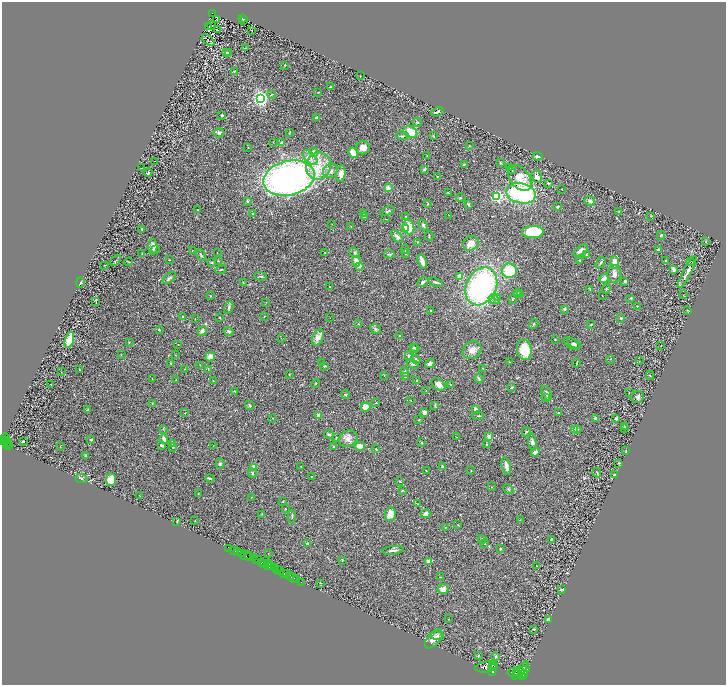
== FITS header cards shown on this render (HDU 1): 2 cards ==
NAXIS1  =                 1448
NAXIS2  =                 1366

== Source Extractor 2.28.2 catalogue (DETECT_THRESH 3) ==
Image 1448 x 1366 px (HDU 1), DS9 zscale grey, zoomed out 1/2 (1 PNG px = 2 x 2 image px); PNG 728 x 687 px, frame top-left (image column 1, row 1366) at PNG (2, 2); each listed source drawn as its Kron ellipse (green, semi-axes under 4 px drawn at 4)
Background 0.421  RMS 0.028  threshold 0.0854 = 3 sigma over >= 5 px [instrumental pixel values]
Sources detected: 390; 32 cannot appear on this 1/2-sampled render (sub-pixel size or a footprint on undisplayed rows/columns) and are neither listed nor drawn; the other 358 listed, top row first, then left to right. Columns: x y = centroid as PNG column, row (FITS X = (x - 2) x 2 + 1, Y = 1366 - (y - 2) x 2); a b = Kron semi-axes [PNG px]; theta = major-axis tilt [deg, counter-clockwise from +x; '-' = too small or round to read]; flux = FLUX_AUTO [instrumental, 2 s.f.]
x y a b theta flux
212 13 3 3 - 53
242 18 4 2 - 63
217 20 2 1 - 4.5
243 20 3 1 - 3.7
211 25 2 1 - 1.8
208 27 2 1 - 2.2
217 30 2 1 - 64
252 31 2 1 - 3.1
208 40 7 2 -37 3.7
245 48 2 1 - 1.9
226 52 3 2 - 3.9
229 53 3 2 - 6.7
285 65 2 2 - 3.5
234 71 4 3 - 5.9
360 76 2 2 - 2.2
330 87 3 2 - 4.8
318 92 3 2 - 2.4
271 94 4 2 - 4.4
261 98 3 3 - 2800
437 112 6 3 21 13
222 115 4 3 - 5.1
316 117 3 2 - 9.6
417 122 5 3 - 6.2
290 132 3 2 - 3.1
410 132 7 5 -30 100
219 133 5 4 - 14
402 136 6 3 -6 9.4
434 136 3 2 - 2.7
273 142 2 2 - 1.6
282 143 3 2 - 36
469 146 3 2 - 2.7
248 148 2 2 - 1.3
363 148 7 6 - 40
314 152 5 4 - 22
353 153 5 3 - 71
427 156 2 2 - 2.7
537 156 5 3 - 15
310 158 9 5 -46 26
155 161 2 1 - 1.4
500 163 3 3 - 5.5
464 164 3 2 - 5.3
318 166 13 12 - 120
509 167 4 3 - 5.1
142 168 2 1 - 1.5
424 169 4 3 - 7.7
511 169 3 3 - 7.1
330 171 8 6 40 24
148 173 4 3 - 9
341 174 8 4 83 36
437 176 3 1 - 1.7
537 177 6 5 - 36
289 178 26 17 14 2400
520 178 15 9 -52 120
549 183 4 3 - 4.6
388 188 4 4 - 27
562 189 2 1 - 1.6
448 193 3 3 - 3.2
521 193 15 10 -11 710
497 196 3 3 - 770
460 198 5 2 - 4.6
247 201 3 3 - 7.6
590 201 5 4 - 19
428 204 3 2 - 3.1
468 204 3 2 - 11
558 207 3 3 - 5.9
198 210 2 2 - 3.9
387 211 7 3 24 9.3
619 211 3 2 - 3.2
364 213 3 2 - 4
252 214 3 3 - 5.8
449 215 2 1 - 1.6
406 216 2 2 - 3.2
650 216 2 2 - 2.6
364 217 3 2 - 6.6
385 219 3 2 - 1.8
332 224 2 1 - 1.3
423 225 6 4 -59 10
351 226 2 1 - 1.6
409 227 7 5 -76 99
405 228 3 2 - 220
142 229 2 2 - 4.5
533 232 11 6 3 270
661 235 4 3 - 7.3
429 236 5 2 - 4
397 237 8 4 -48 17
417 242 3 2 - 2.8
706 242 3 2 - 2.4
471 243 8 7 - 42
153 247 8 4 90 40
155 249 3 3 - 5.4
405 249 4 2 - 4.1
658 250 4 3 - 9.9
192 251 3 2 - 3
581 251 8 4 35 26
217 252 2 1 - 1.2
325 253 3 2 - 2.7
354 253 6 3 -43 8.9
142 254 3 3 - 3.6
389 254 5 3 - 6.9
406 254 2 2 - 3.5
201 255 6 3 -66 6.5
586 255 3 2 - 2.2
116 260 7 2 47 5.6
169 260 2 1 - 3.3
580 260 2 2 - 4.6
218 261 3 2 - 4
356 261 5 4 - 39
422 261 7 3 -70 53
666 261 2 2 - 4.3
129 262 4 2 - 3.3
212 262 4 3 - 4.6
601 262 6 3 58 9.1
615 262 6 4 -85 51
690 262 2 1 - 39
105 265 2 2 - 2.9
359 266 4 3 - 16
221 269 5 2 - 4.3
673 269 4 3 - 19
509 271 7 7 - 170
687 272 18 3 62 33
614 274 8 7 - 29
261 276 6 2 -6 6.9
460 277 4 3 - 51
169 278 8 3 40 13
604 279 5 3 - 41
625 281 3 3 - 9.4
80 282 5 3 - 8.8
243 282 2 1 - 3.1
423 282 6 4 31 13
436 282 7 3 -17 14
481 286 20 15 63 1100
330 287 2 2 - 3.9
606 289 5 3 - 4.8
590 290 4 2 - 3.8
517 293 4 2 - 2.9
520 294 2 2 - 5.7
683 295 2 1 - 1.6
211 296 2 2 - 4.9
602 296 2 1 - 1.4
498 298 4 3 - 7.9
631 298 3 3 - 4.5
494 299 6 4 -33 14
512 299 4 2 - 3.5
96 302 4 2 - 4.1
266 302 3 2 - 2.8
637 306 2 2 - 3.8
229 307 6 4 70 10
564 309 4 3 - 7.6
688 310 3 1 - 3.4
431 311 2 2 - 5.8
264 316 2 2 - 2.7
182 317 2 2 - 8.2
220 317 2 2 - 3.3
330 318 2 1 - 1.4
621 318 3 3 - 5
195 319 2 2 - 2.2
358 324 3 2 - 3.3
534 324 5 2 - 4
591 324 2 2 - 4
375 329 6 4 -42 10
159 330 3 2 - 3.6
202 331 5 4 - 17
229 331 5 4 - 11
400 335 2 2 - 2.6
281 338 3 2 - 1.9
318 338 8 5 67 31
555 339 2 2 - 3.6
69 340 8 4 73 110
129 342 3 2 - 3.8
572 344 9 5 -31 12
574 344 7 3 -30 9
178 345 2 2 - 2.3
661 346 2 1 - 2.1
413 347 3 3 - 9
415 349 3 3 - 5.1
472 350 10 8 38 44
524 350 10 7 -80 130
121 354 2 2 - 2.7
175 355 3 2 - 2
408 356 3 3 - 11
210 357 5 4 - 37
610 359 2 2 - 2.2
416 360 5 3 - 6.8
639 361 2 1 - 1.6
322 362 3 2 - 1.7
510 362 3 2 - 2.1
171 363 3 2 - 6.9
577 363 4 2 - 4.3
413 364 6 4 -23 11
430 364 5 3 - 16
200 365 2 1 - 1.5
324 366 3 3 - 3.7
482 368 2 1 - 1.4
79 369 3 2 - 2.6
184 369 2 2 - 1.7
208 369 4 2 - 2.9
61 372 2 2 - 2.8
405 372 4 4 - 13
289 374 3 3 - 3.1
384 375 2 2 - 2.1
650 375 4 2 - 3.3
405 376 3 3 - 10
152 378 2 2 - 1.7
176 379 3 2 - 2.7
479 379 5 3 - 9
213 381 3 2 - 2.3
417 381 2 2 - 8.7
51 384 2 1 - 2.9
315 384 5 3 - 4.3
450 384 3 2 - 2.4
439 385 8 5 -35 34
511 388 3 2 - 4.6
426 390 3 2 - 1.7
235 391 4 2 - 3
629 392 2 1 - 2.5
547 393 7 3 -65 14
345 395 4 4 - 6
637 397 6 6 - 16
545 398 3 2 - 4
410 400 2 1 - 1.5
152 403 3 1 - 1.7
376 403 3 2 - 3.6
250 405 5 2 - 6.3
435 405 3 2 - 3.6
366 407 5 4 - 44
88 410 3 3 - 4.5
475 410 3 3 - 18
425 412 4 4 - 20
185 413 3 2 - 1.8
558 413 2 2 - 3.8
318 415 2 2 - 46
478 416 6 2 1 4.6
273 418 2 2 - 1.9
595 418 3 3 - 19
616 419 3 3 - 7.9
419 420 2 2 - 4.8
625 426 3 3 - 11
625 428 3 2 - 6
163 429 4 3 - 5.2
574 429 4 3 - 49
578 429 2 2 - 3.7
526 432 5 2 - 6.3
329 434 5 3 - 9.6
456 437 2 1 - 1.5
489 437 4 3 - 22
337 438 3 3 - 8.1
6 439 5 3 - 440
91 439 3 2 - 9.3
164 439 5 2 - 28
348 439 9 7 23 38
6 440 2 1 - 270
23 441 2 1 - 53
3 442 3 2 - 700
6 442 3 1 - 120
532 442 8 4 -83 14
173 443 3 3 - 9.2
422 443 3 2 - 5.2
6 444 2 2 - 260
486 444 4 3 - 4.3
9 445 3 2 - 200
162 445 4 3 - 9.6
213 446 3 2 - 1.8
334 446 4 3 - 6.7
360 446 5 3 - 62
60 447 4 1 - 1.6
173 447 3 2 - 2.6
376 449 2 2 - 5.6
626 451 3 2 - 4.5
535 452 4 3 - 23
86 455 2 2 - 7.6
618 463 3 2 - 3.2
220 464 5 4 - 9.1
301 466 2 1 - 2.6
442 466 2 2 - 12
506 466 9 3 -76 39
253 467 2 2 - 160
426 470 2 2 - 1.8
471 471 2 1 - 2
252 473 4 3 - 7.7
597 473 5 2 - 4.7
614 475 2 2 - 14
311 476 2 2 - 1.7
210 478 4 2 - 12
81 479 6 4 -21 8.2
111 480 6 5 - 63
400 482 4 2 - 3.9
491 487 2 2 - 2.2
508 489 5 3 - 6.4
402 490 3 2 - 2.9
198 494 2 1 - 1.7
139 496 3 1 - 1.5
251 497 2 2 - 1.7
283 501 3 2 - 3.6
418 504 3 2 - 1.9
285 508 3 2 - 2.4
262 514 3 2 - 2.8
390 514 7 5 79 48
426 514 4 3 - 26
292 516 6 3 88 7.2
520 520 3 2 - 2.7
195 521 2 2 - 2.8
177 522 3 2 - 2.6
458 525 3 2 - 2.1
445 528 3 3 - 3.8
482 539 4 3 - 6.3
551 539 3 2 - 5.1
307 544 3 2 - 9.1
485 544 3 2 - 4.5
229 548 2 1 - 25
500 549 3 3 - 5.9
234 550 4 2 - 37
393 550 10 3 7 17
238 552 2 2 - 91
268 553 2 1 - 1.5
242 554 3 2 - 790
246 556 6 2 9 120
249 557 2 1 - 56
254 557 4 2 - 380
257 560 5 1 - 580
342 560 3 2 - 3.6
428 561 2 2 - 88
262 562 4 2 - 600
264 563 2 2 - 240
269 563 2 1 - 500
267 566 4 2 - 570
536 566 2 1 - 2.7
271 567 3 1 - 350
274 567 3 2 - 590
276 569 3 1 - 240
278 569 3 2 - 550
280 571 4 1 - 51
284 573 3 2 - 460
287 574 3 2 - 560
289 576 2 2 - 440
440 577 2 2 - 2
293 578 5 2 - 120
297 579 2 1 - 43
301 582 2 1 - 17
320 583 3 2 - 1.9
443 589 5 5 - 37
561 589 3 3 - 3.5
449 619 2 1 - 1.4
548 620 3 2 - 14
533 629 3 2 - 4.2
437 636 6 4 -2 13
434 639 11 6 48 36
478 656 3 2 - 4.5
495 657 3 2 - 13
493 665 2 1 - 1400
495 666 3 1 - 910
486 667 10 5 9 15000
493 670 6 3 72 3000
520 670 11 4 51 5200
524 671 6 3 18 3500
513 672 6 3 15 4400
516 673 3 3 - 3100
524 674 4 2 - 1200
523 677 4 2 - 850
At the frame edge (FLAGS 8, measured only in part): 1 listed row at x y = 3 442
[32 sub-pixel or undisplayed-footprint detections neither listed nor drawn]